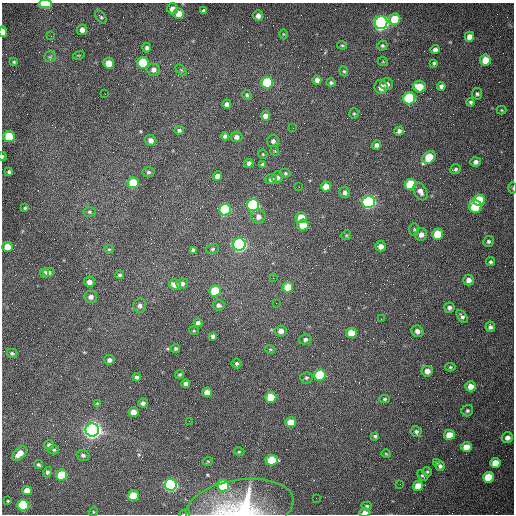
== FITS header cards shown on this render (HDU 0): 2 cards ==
NAXIS1  =                  512 /fastest changing axis
NAXIS2  =                  512 /next to fastest changing axis

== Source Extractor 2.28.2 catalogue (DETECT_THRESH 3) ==
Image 512 x 512 px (HDU 0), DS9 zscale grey, 1 PNG px = 1 image px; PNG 516 x 516 px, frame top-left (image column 1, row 512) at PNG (2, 3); each listed source drawn as its Kron ellipse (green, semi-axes under 4 px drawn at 4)
Background 1530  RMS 23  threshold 70.3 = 3 sigma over >= 5 px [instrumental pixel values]
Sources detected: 180; all 180 listed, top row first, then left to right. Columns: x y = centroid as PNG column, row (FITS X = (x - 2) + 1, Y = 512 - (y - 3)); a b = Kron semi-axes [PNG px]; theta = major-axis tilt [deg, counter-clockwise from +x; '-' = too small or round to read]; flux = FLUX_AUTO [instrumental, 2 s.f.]
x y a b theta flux
45 4 6 4 0 8.0e+04
172 9 5 5 - 9.7e+03
204 11 4 4 - 4.7e+03
179 14 5 5 - 2.3e+04
258 16 5 5 - 8.7e+03
101 17 7 4 -53 2.9e+03
395 19 6 5 - 4.6e+04
381 23 6 6 - 7.2e+05
82 30 5 5 - 8.6e+03
3 32 5 3 - 1.4e+04
283 34 5 3 - 1.4e+03
51 36 3 2 - 1.3e+03
469 37 5 4 - 1.1e+04
342 45 5 4 - 1.9e+03
382 46 5 4 - 2.8e+03
147 48 5 4 - 4.0e+03
435 50 4 4 - 5.9e+03
79 55 6 3 17 1.5e+03
50 57 5 5 - 2.5e+03
485 60 5 5 - 2.4e+04
14 62 4 3 - 2.0e+03
383 62 5 3 - 1.3e+03
109 63 5 5 - 2.5e+04
143 63 6 5 - 9.6e+04
434 63 4 3 - 2.7e+03
154 70 6 6 - 7.3e+03
181 70 6 4 -45 2.0e+03
344 71 5 4 - 2.0e+03
317 80 4 4 - 7.1e+03
267 83 6 6 - 1.3e+05
331 83 4 4 - 3.1e+03
387 84 6 6 - 7.5e+03
441 86 4 4 - 4.9e+03
381 87 7 6 - 1.2e+04
419 87 6 5 - 3.2e+04
105 94 2 2 - 9.1e+02
477 94 6 5 - 3.1e+03
247 95 5 4 - 2.4e+03
409 98 6 6 - 2.0e+05
471 102 4 4 - 2.9e+03
227 104 4 4 - 7.0e+03
501 110 5 4 - 1.6e+03
354 114 5 4 - 2.0e+03
265 116 5 5 - 7.7e+03
293 128 2 2 - 7.4e+02
179 130 5 4 - 3.6e+03
399 131 5 4 - 4.8e+03
225 136 4 4 - 4.8e+03
9 137 6 5 - 7.0e+04
236 137 6 5 - 6.5e+03
151 140 6 5 - 7.1e+03
273 141 6 6 - 4.7e+03
376 145 5 4 - 5.2e+03
275 151 5 3 - 1.2e+03
263 154 5 4 - 1.5e+03
2 156 4 2 - 1.5e+03
429 157 7 5 43 6.0e+04
476 162 5 4 - 5.9e+03
249 163 4 4 - 4.8e+03
262 164 4 3 - 2.2e+03
455 169 6 5 - 3.1e+03
9 172 4 4 - 3.7e+03
148 172 6 4 -2 2.8e+03
285 173 5 4 - 2.1e+03
217 176 5 4 - 1.1e+04
277 178 6 5 - 4.7e+03
271 179 6 5 - 6.8e+03
133 183 6 5 - 6.1e+04
410 184 6 5 - 8.7e+04
326 186 5 5 - 1.8e+04
299 187 2 2 - 9.7e+02
513 188 5 3 - 1.4e+03
420 191 9 6 -62 7.8e+03
345 192 6 5 - 5.1e+03
479 200 6 5 - 7.1e+04
368 202 6 6 - 4.4e+05
253 205 6 6 - 2.6e+05
475 207 6 6 - 1.2e+05
25 208 4 3 - 1.8e+03
225 210 6 5 - 2.0e+05
89 212 6 5 - 2.6e+03
258 217 7 7 - 8.3e+03
301 218 5 5 - 2.8e+04
303 225 5 5 - 3.4e+04
414 230 6 5 - 2.3e+03
421 234 6 6 - 8.7e+03
437 234 5 5 - 4.8e+04
346 235 5 4 - 1.8e+03
488 241 5 5 - 3.4e+03
239 244 6 6 - 5.5e+05
381 246 5 5 - 9.2e+03
7 247 5 5 - 2.1e+04
109 249 5 4 - 1.9e+03
212 249 6 5 - 2.8e+03
193 250 4 4 - 3.4e+03
490 262 4 4 - 2.9e+03
49 272 5 4 - 4.3e+03
44 273 5 4 - 3.7e+03
120 275 4 3 - 2.4e+03
273 278 2 2 - 8.6e+02
469 280 5 5 - 9.3e+03
89 282 5 5 - 8.3e+03
182 284 6 5 - 4.9e+03
175 285 6 5 - 1.3e+04
288 287 5 5 - 3.2e+04
215 291 6 5 - 6.9e+04
91 297 6 6 - 6.8e+03
276 303 3 2 - 1.1e+03
140 305 7 6 - 5.3e+03
218 305 6 5 - 4.6e+03
449 308 5 5 - 4.5e+03
462 317 7 4 -57 4.1e+03
381 319 2 2 - 8.5e+02
198 323 4 4 - 5.7e+03
490 327 5 4 - 4.3e+03
194 331 5 3 - 1.3e+03
281 331 6 5 - 1.0e+04
417 331 6 5 - 6.1e+03
351 333 5 5 - 3.1e+04
213 336 4 4 - 4.1e+03
305 339 6 5 - 4.0e+03
176 348 4 3 - 2.6e+03
270 349 5 3 - 1.5e+03
12 353 5 4 - 3.1e+03
109 360 5 5 - 5.6e+03
237 363 5 5 - 3.2e+03
450 367 5 4 - 2.0e+03
427 371 6 5 - 1.1e+04
180 374 4 4 - 2.4e+03
320 375 6 5 - 1.0e+05
137 377 4 4 - 4.1e+03
306 378 6 5 - 3.1e+03
186 384 4 4 - 4.0e+03
471 386 5 5 - 1.2e+04
207 392 5 5 - 1.3e+04
271 397 5 5 - 4.4e+04
385 399 5 4 - 2.3e+03
97 403 4 4 - 1.4e+03
143 403 4 4 - 4.6e+03
467 411 6 5 - 2.9e+03
133 412 5 5 - 1.3e+04
189 421 2 2 - 6.8e+02
291 422 5 5 - 2.4e+04
92 430 7 6 - 1.1e+06
416 432 5 5 - 3.8e+03
449 435 5 5 - 2.5e+04
375 436 4 3 - 2.4e+03
507 438 6 5 - 7.8e+03
49 445 5 5 - 5.1e+03
466 447 5 5 - 2.0e+04
54 450 5 4 - 2.2e+03
239 452 5 3 - 1.5e+03
19 454 9 5 42 1.5e+04
386 454 5 3 - 1.3e+03
83 455 6 5 - 4.7e+03
272 460 6 5 - 6.0e+04
208 461 5 3 - 1.4e+03
437 462 4 3 - 2.4e+03
495 463 5 5 - 2.7e+04
38 465 4 3 - 2.6e+03
440 466 4 4 - 3.9e+03
47 472 5 4 - 3.3e+03
427 472 5 4 - 2.0e+03
61 475 5 5 - 7.7e+04
422 476 6 4 -49 2.2e+03
488 477 5 5 - 5.0e+04
400 484 2 2 - 7.0e+02
171 485 6 6 - 4.1e+05
223 486 6 5 - 1.5e+05
418 486 5 5 - 2.1e+04
27 490 5 4 - 1.5e+04
133 496 5 5 - 4.3e+04
316 498 2 2 - 3.5e+03
8 501 3 2 - 1.4e+03
23 505 6 5 - 1.1e+05
367 506 5 4 - 2.6e+03
240 507 54 27 9 1.5e+05
93 512 5 3 - 1.5e+03
365 513 5 4 - 9.8e+03
185 514 5 2 - 1.7e+03
At the frame edge (FLAGS 8, measured only in part): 7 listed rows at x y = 45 4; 3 32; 2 156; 513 188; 240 507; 365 513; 185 514